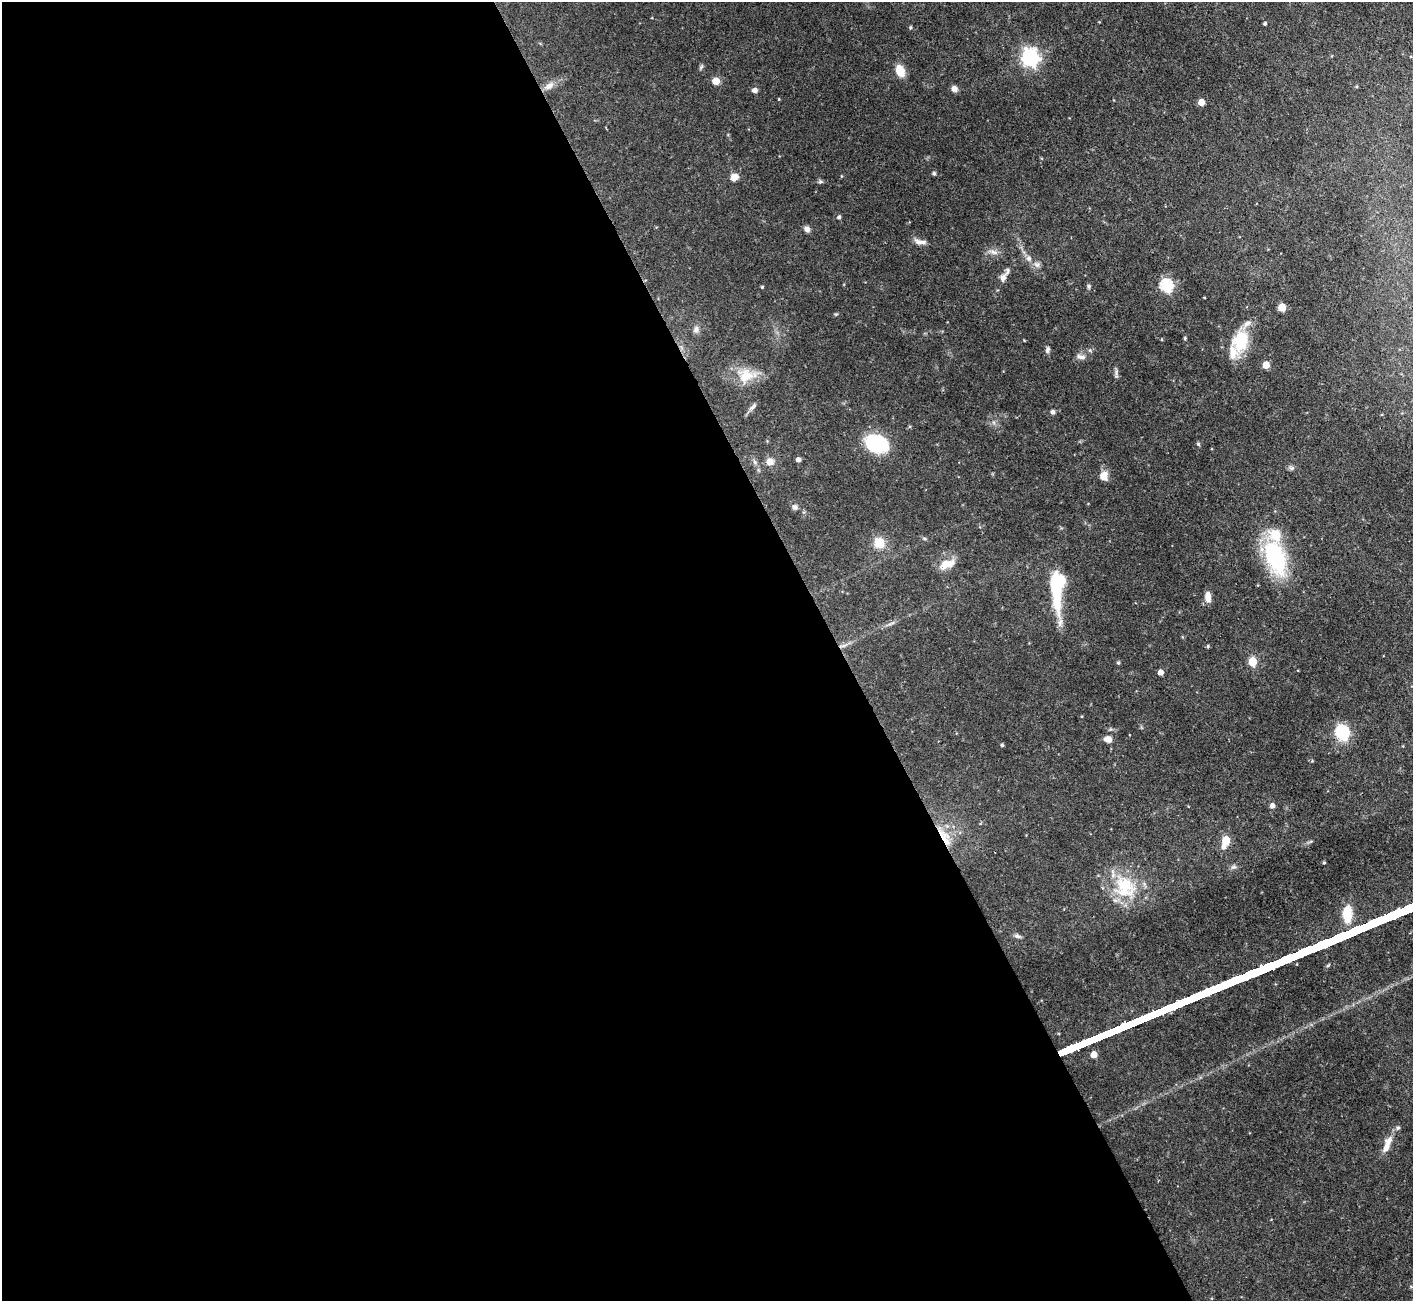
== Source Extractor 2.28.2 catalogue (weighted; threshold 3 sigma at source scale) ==
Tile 9 of 4 x 4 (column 1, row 3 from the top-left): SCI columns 2-1412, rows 1586-2884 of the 5648 x 5635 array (HDU 1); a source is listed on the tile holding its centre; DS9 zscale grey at full resolution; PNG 1415 x 1303 px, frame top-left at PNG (2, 2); no overlay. Shown black and unused: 60% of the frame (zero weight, under 3 of 4 exposures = <1% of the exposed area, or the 3 px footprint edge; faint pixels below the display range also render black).
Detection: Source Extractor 2.28.2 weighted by HDU 2 'WHT'; one run over the whole footprint, this tile lists its part. Background 0.0581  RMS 0.0044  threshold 0.0199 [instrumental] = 3 sigma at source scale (4.5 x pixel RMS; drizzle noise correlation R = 1.50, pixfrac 1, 0.05/0.05 arcsec/px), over >= 5 px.
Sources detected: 63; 4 inside a brighter listed object's ellipse — not listed separately; the other 59 listed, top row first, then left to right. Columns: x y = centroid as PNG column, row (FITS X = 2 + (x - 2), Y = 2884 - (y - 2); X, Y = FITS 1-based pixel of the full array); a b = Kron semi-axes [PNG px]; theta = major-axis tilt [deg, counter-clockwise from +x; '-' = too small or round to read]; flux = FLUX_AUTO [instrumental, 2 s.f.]
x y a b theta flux
1265 24 4 4 - 0.66
910 27 5 4 - 0.54
1030 57 7 6 - 160
900 71 14 9 -66 5.5
716 81 5 5 - 7.4
549 86 14 8 35 3
954 89 7 7 - 1.9
755 90 6 5 - 1.8
779 99 4 3 - 0.31
1201 102 5 5 - 5.7
934 173 5 4 - 0.7
734 177 8 7 - 3.5
820 182 6 4 19 0.64
839 217 4 4 - 0.9
807 229 7 7 - 1.6
920 242 15 6 -7 2.4
993 252 10 6 -26 1.8
1029 258 7 7 - 1.5
1003 277 13 8 64 2.6
1088 286 6 5 - 0.67
1166 286 6 6 - 52
762 287 4 4 - 0.42
1282 307 5 5 - 11
696 329 9 7 81 1.4
1241 341 24 19 74 16
1048 350 9 6 79 1.1
1081 357 12 6 -14 1.8
1266 365 5 5 - 6.8
746 376 21 17 33 8.2
753 407 10 5 42 1.2
1053 412 5 4 - 1.3
876 444 21 15 -18 29
798 460 4 4 - 1.7
770 462 9 8 - 2.8
1103 476 9 7 86 4.5
795 507 7 7 - 1.2
879 543 11 11 - 7
1275 557 36 18 -69 41
946 564 20 10 22 5.6
1059 584 34 12 81 39
1208 597 12 6 -85 3.4
1208 646 5 3 - 0.41
1252 662 5 5 - 17
1118 663 5 4 - 0.6
1160 672 5 4 - 2.7
1342 732 7 6 - 69
1108 739 10 7 -16 2.6
1002 745 4 3 - 0.59
1272 806 5 5 - 1.9
944 837 29 10 -60 8
1226 840 5 5 - 13
1223 847 7 6 - 1.7
1324 862 4 3 - 0.53
1125 887 32 26 -71 21
1347 914 19 10 -89 9.6
1017 936 10 5 -13 1.1
1094 1054 5 5 - 5.1
1398 1128 6 5 - 0.73
1386 1148 19 8 83 3.7
Overlapping masked pixels (flux is a lower limit): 1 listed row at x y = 944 837
Unlisted compact peaks at least as high as the median listed source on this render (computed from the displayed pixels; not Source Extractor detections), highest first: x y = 1198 444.